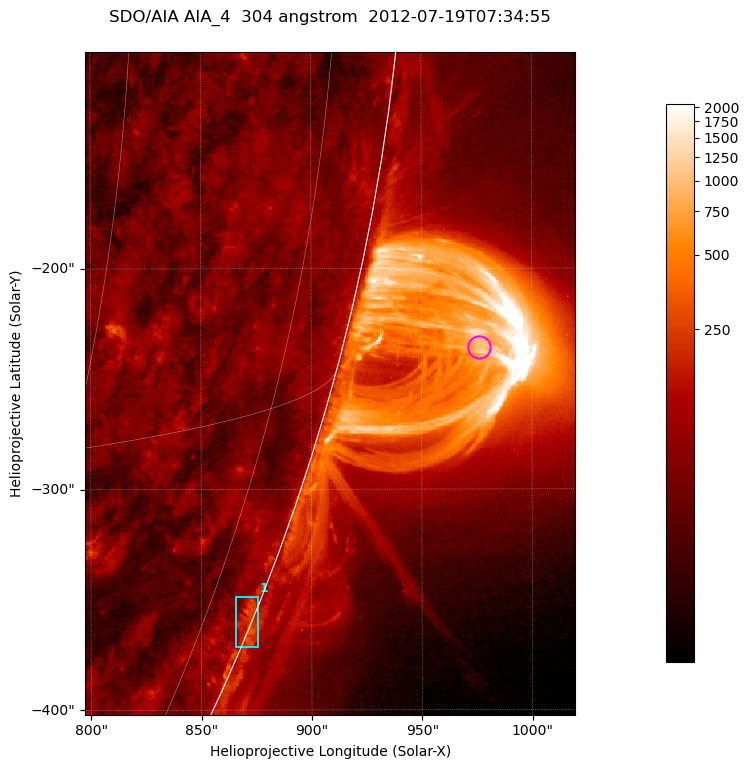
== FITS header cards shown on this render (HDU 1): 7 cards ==
TELESCOP= 'SDO/AIA '           / For AIA: SDO/AIA
INSTRUME= 'AIA_4   '           / For AIA: AIA_ATA1, AIA_ATA2, AIA_ATA3 or AIA_AT
WAVELNTH=                  304 / [angstrom] Wavelength
WAVEUNIT= 'angstrom'           / Wavelength unit: angstrom
DATE-OBS= '2012-07-19T07:34:55.138' / [ISO] Date when observation started; ISO 8
CTYPE1  = 'HPLN-TAN'           / CTYPE1; Typically HPLN
CTYPE2  = 'HPLT-TAN'           / CTYPE2; Typically HPLT

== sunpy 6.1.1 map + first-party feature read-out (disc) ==
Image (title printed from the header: SDO/AIA AIA_4  304 angstrom  2012-07-19T07:34:55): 370 x 500 px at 0.6 arcsec/px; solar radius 944 arcsec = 1573 px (partial field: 1.2% of the solar disc is inside the frame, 49% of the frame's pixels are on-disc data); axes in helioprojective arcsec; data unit not stated in the header (colour bar unlabelled)
Orientation: roll -0.132 deg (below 1 deg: not rotated)
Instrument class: DISC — disc imager (sunpy class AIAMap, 304 A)
Bright regions (active regions / flare kernels): reference = the on-disc median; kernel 3 px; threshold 5 sigma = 120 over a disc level ~61.6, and >= 1.15x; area >= 185 px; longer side >= 4 px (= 2.4 arcsec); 1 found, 1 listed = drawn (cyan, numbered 1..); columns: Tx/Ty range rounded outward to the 2 arcsec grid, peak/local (2 s.f.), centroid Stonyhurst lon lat
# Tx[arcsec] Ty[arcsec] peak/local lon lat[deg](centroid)
1 866..876 -372..-348 5.2 +83 -22
Off-limb structures (1.02-1.3 R_sun): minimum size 92 px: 2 found; the strongest spans PA ~250..260 deg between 1.02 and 1.14 R_sun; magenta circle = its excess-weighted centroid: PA ~255 deg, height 1.06 R_sun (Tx ~976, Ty ~-236 arcsec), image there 19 x the reference